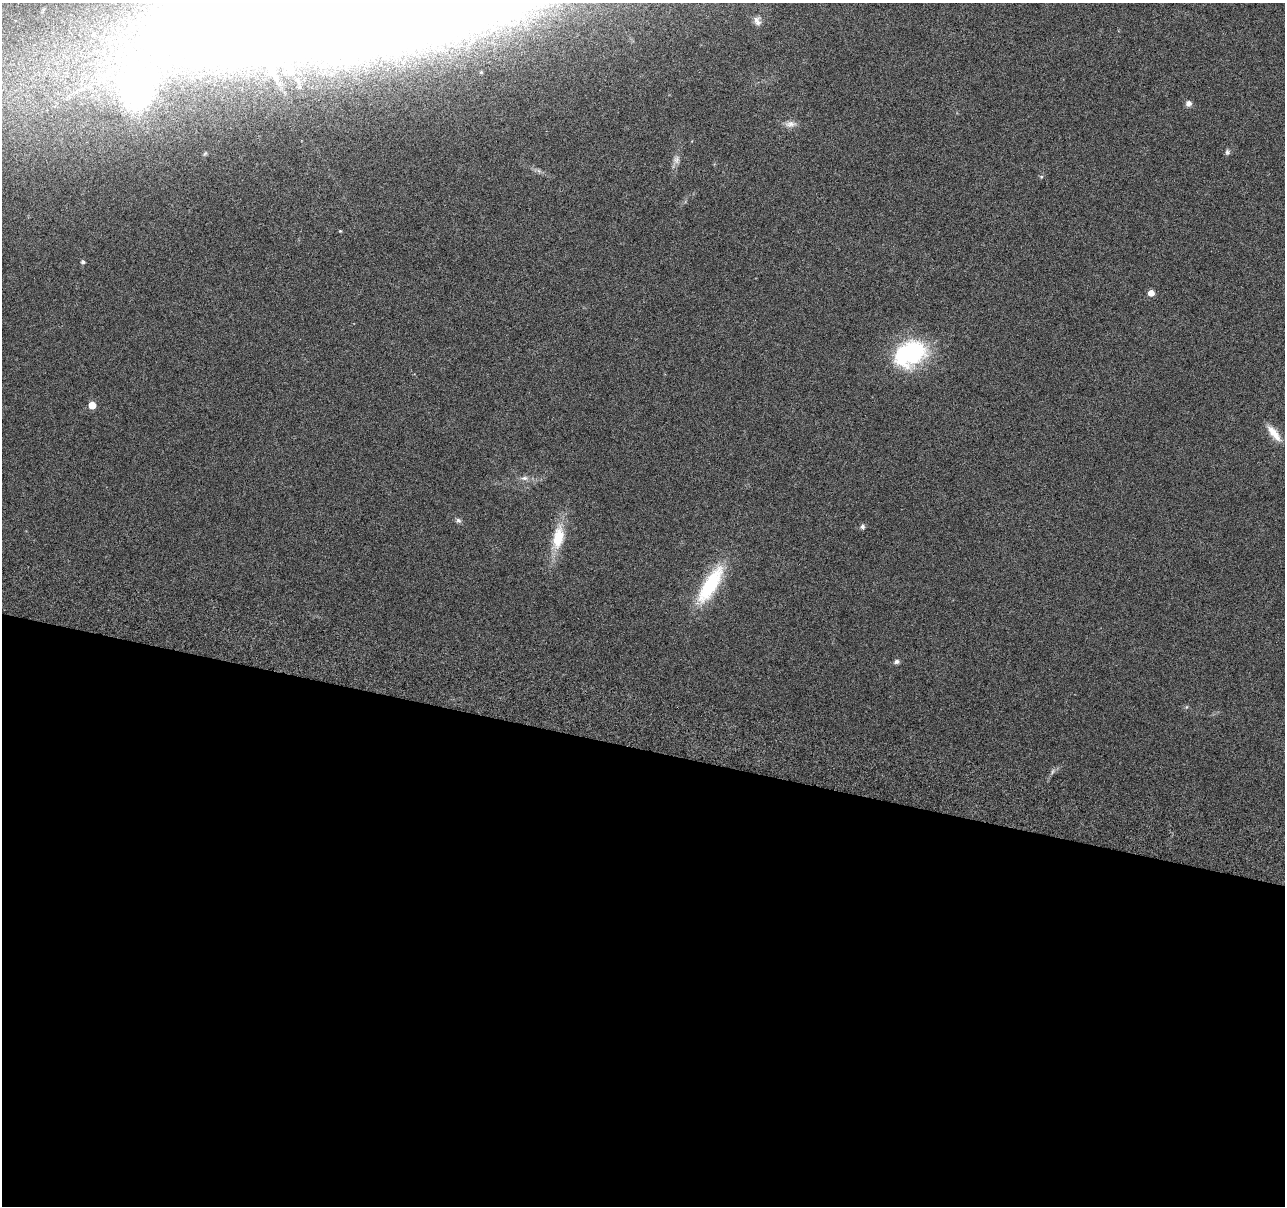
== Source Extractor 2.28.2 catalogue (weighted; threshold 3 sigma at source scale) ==
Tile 14 of 4 x 4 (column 2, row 4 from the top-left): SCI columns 1300-2582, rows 279-1482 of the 5170 x 5431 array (HDU 1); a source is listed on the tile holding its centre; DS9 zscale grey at full resolution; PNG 1287 x 1208 px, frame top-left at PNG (2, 3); no overlay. Shown black and unused: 38% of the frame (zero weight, under 3 of 6 exposures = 3% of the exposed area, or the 3 px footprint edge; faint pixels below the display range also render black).
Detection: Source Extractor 2.28.2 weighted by HDU 2 'WHT'; one run over the whole footprint, this tile lists its part. Background 0.0304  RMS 0.004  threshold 0.0163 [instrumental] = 3 sigma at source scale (4.09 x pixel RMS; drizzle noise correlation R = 1.36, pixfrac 0.8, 0.0396/0.0396 arcsec/px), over >= 5 px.
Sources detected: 20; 1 too faint to see at this stretch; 1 inside a brighter object's white glare — not listed; the other 18 listed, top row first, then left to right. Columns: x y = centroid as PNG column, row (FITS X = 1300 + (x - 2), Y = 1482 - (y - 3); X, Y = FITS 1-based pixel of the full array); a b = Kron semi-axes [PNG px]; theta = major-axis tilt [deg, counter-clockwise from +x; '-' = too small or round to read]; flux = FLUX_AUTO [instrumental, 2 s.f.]
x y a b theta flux
235 3 37 20 12 7000
758 23 12 7 -23 1.6
1188 103 7 7 - 1.5
790 124 16 8 7 2.3
1227 152 8 6 -66 0.83
676 160 11 8 79 1.8
1041 177 5 5 - 0.5
83 262 4 4 - 0.88
1151 293 5 5 - 3.5
911 353 39 28 15 35
92 405 5 5 - 6
1274 433 24 8 -51 4.8
524 478 10 6 0 1.5
458 520 8 6 -30 0.88
863 527 7 6 - 0.86
558 537 32 14 80 11
710 584 49 16 59 24
896 662 7 6 - 0.98
Isophote crosses this tile's border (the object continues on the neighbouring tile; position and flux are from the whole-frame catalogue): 1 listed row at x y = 235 3